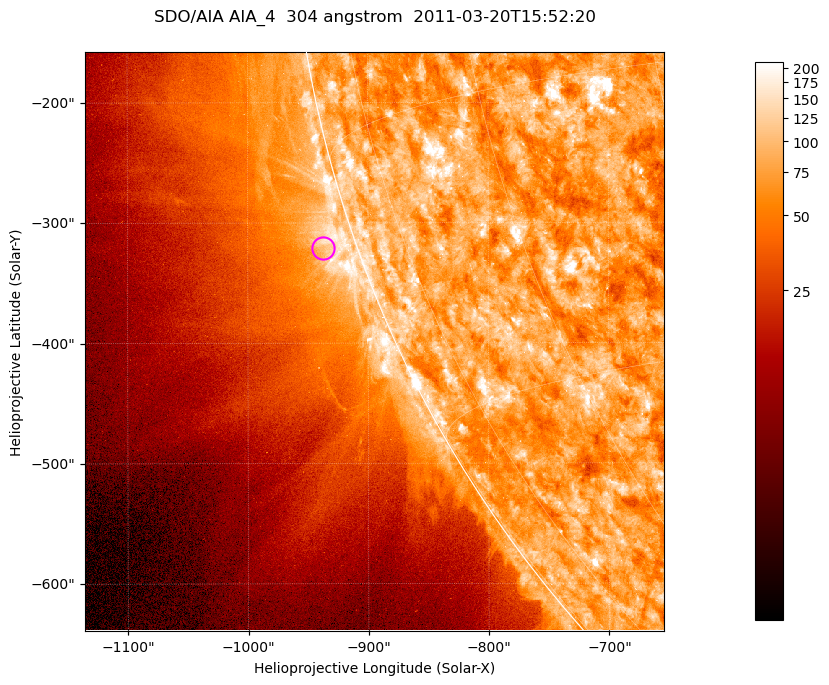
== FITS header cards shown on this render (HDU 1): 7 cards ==
TELESCOP= 'SDO/AIA '           / For AIA: SDO/AIA
INSTRUME= 'AIA_4   '           / For AIA: AIA_ATA1, AIA_ATA2, AIA_ATA3 or AIA_AT
WAVELNTH=                  304 / [angstrom] Wavelength
WAVEUNIT= 'angstrom'           / Wavelength unit: angstrom
DATE-OBS= '2011-03-20T15:52:20.123' / [ISO] Date when observation started; ISO 8
CTYPE1  = 'HPLN-TAN'           / CTYPE1; Typically HPLN
CTYPE2  = 'HPLT-TAN'           / CTYPE2; Typically HPLT

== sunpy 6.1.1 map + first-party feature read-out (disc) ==
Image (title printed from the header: SDO/AIA AIA_4  304 angstrom  2011-03-20T15:52:20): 802 x 802 px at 0.6 arcsec/px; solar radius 964 arcsec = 1606 px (partial field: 3.5% of the solar disc is inside the frame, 44% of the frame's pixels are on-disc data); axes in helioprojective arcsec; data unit not stated in the header (colour bar unlabelled)
Orientation: roll -0.132 deg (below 1 deg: not rotated)
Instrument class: DISC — disc imager (sunpy class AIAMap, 304 A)
Bright regions (active regions / flare kernels): reference = the on-disc median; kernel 7 px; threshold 5 sigma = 123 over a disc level ~76.4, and >= 1.15x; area >= 643 px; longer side >= 10 px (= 6 arcsec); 0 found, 0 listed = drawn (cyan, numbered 1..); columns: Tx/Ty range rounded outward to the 2 arcsec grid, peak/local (2 s.f.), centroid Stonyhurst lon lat
Off-limb structures (1.02-1.3 R_sun): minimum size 321 px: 4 found; the strongest spans PA ~105..110 deg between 1.02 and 1.05 R_sun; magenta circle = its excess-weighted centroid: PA ~110 deg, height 1.03 R_sun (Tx ~-938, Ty ~-320 arcsec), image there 1.5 x the reference